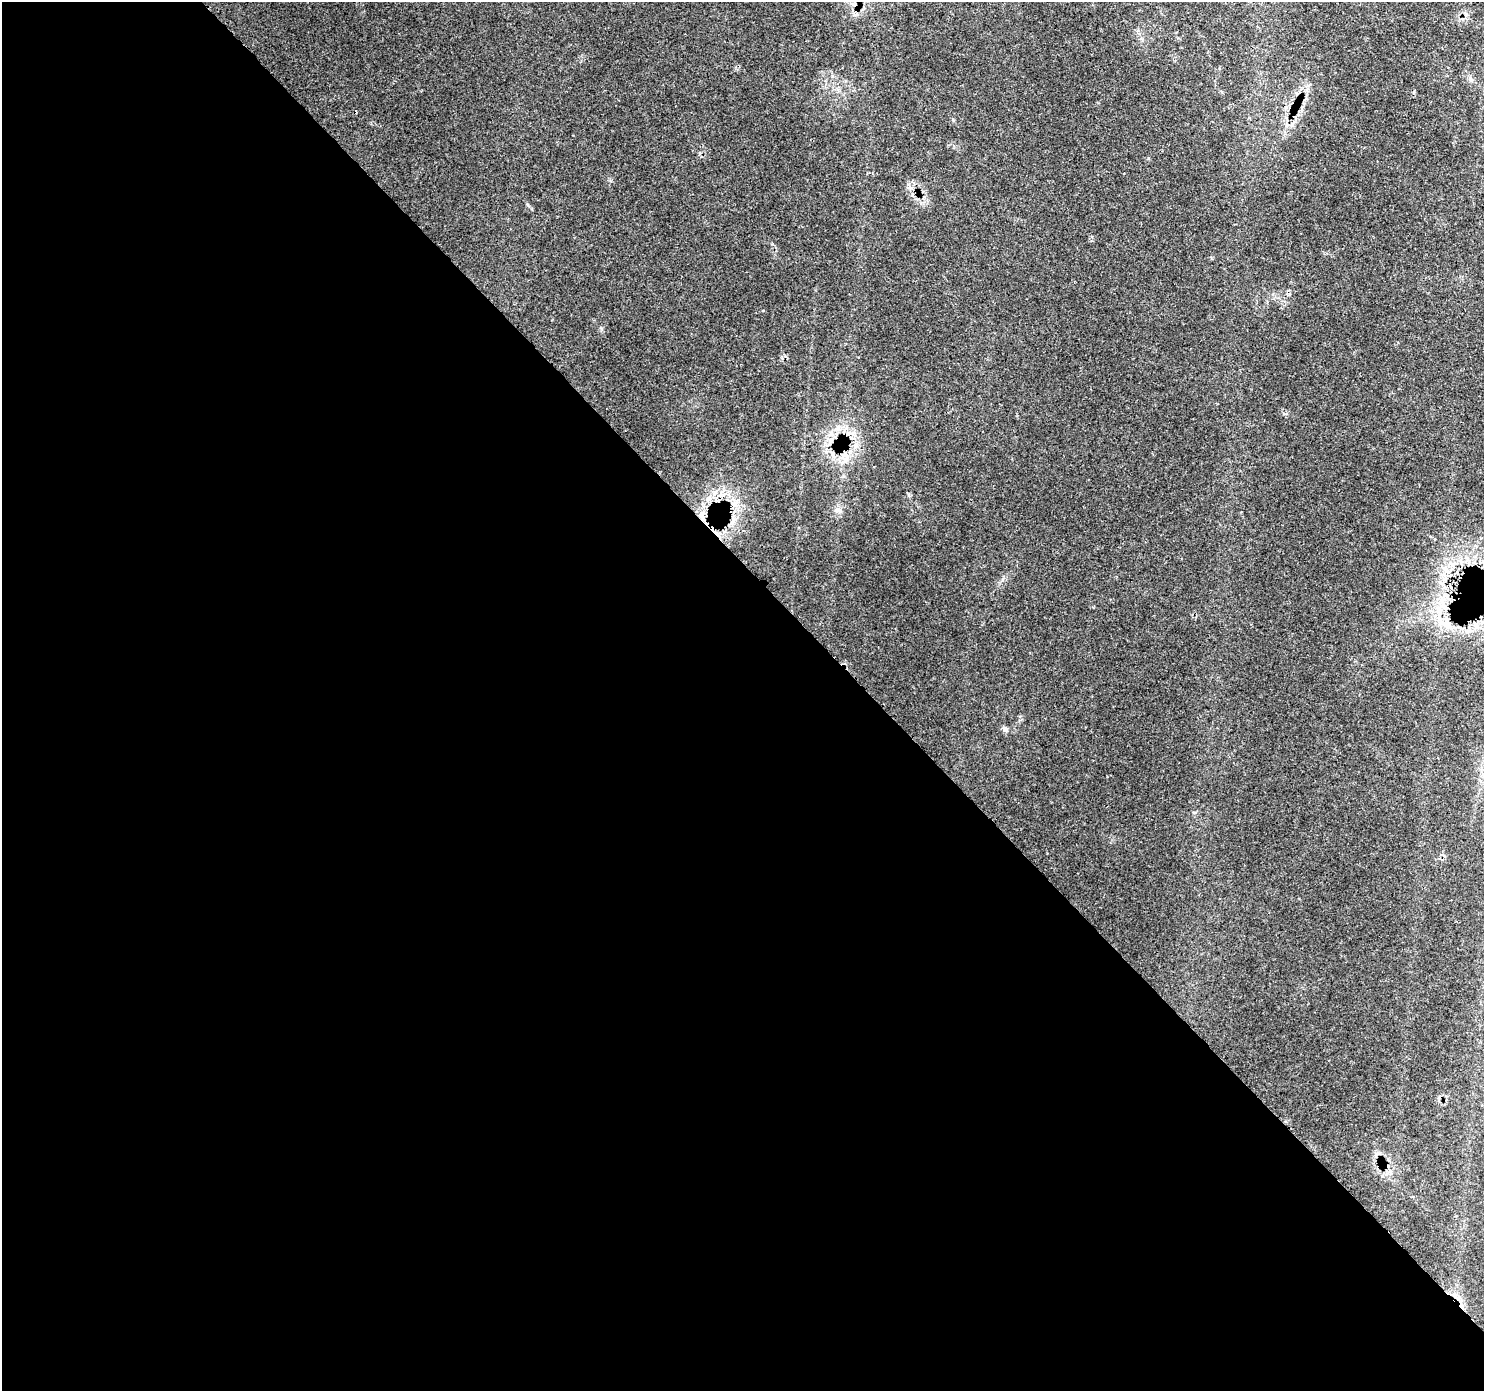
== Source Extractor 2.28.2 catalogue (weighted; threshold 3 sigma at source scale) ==
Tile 9 of 4 x 4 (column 1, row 3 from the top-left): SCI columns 91-1572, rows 1617-3005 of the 6114 x 6074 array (HDU 1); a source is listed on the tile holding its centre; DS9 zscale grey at full resolution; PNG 1486 x 1393 px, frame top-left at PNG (2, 2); no overlay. Shown black and unused: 59% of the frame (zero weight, under 3 of 4 exposures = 8% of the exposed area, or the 3 px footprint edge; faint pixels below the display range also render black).
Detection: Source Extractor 2.28.2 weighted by HDU 2 'WHT'; one run over the whole footprint, this tile lists its part. Background 0.126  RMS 0.0044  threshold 0.0197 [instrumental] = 3 sigma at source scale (4.5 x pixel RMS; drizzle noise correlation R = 1.50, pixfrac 1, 0.0396/0.0396 arcsec/px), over >= 5 px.
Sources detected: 9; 3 cosmic-ray / hot-pixel residue — not listed; the other 6 listed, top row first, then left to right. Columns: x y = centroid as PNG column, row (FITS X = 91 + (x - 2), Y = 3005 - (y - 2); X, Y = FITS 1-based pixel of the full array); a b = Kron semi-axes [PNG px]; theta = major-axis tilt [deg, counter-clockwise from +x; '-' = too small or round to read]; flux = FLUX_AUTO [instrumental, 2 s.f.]
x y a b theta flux
848 434 6 6 - 1.8
830 441 14 6 61 3.3
845 456 17 11 -65 5.2
838 510 10 6 -30 1.8
701 514 6 6 - 1.6
1445 623 10 6 68 2.7
Overlapping masked pixels (flux is a lower limit): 2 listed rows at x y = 830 441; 1445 623